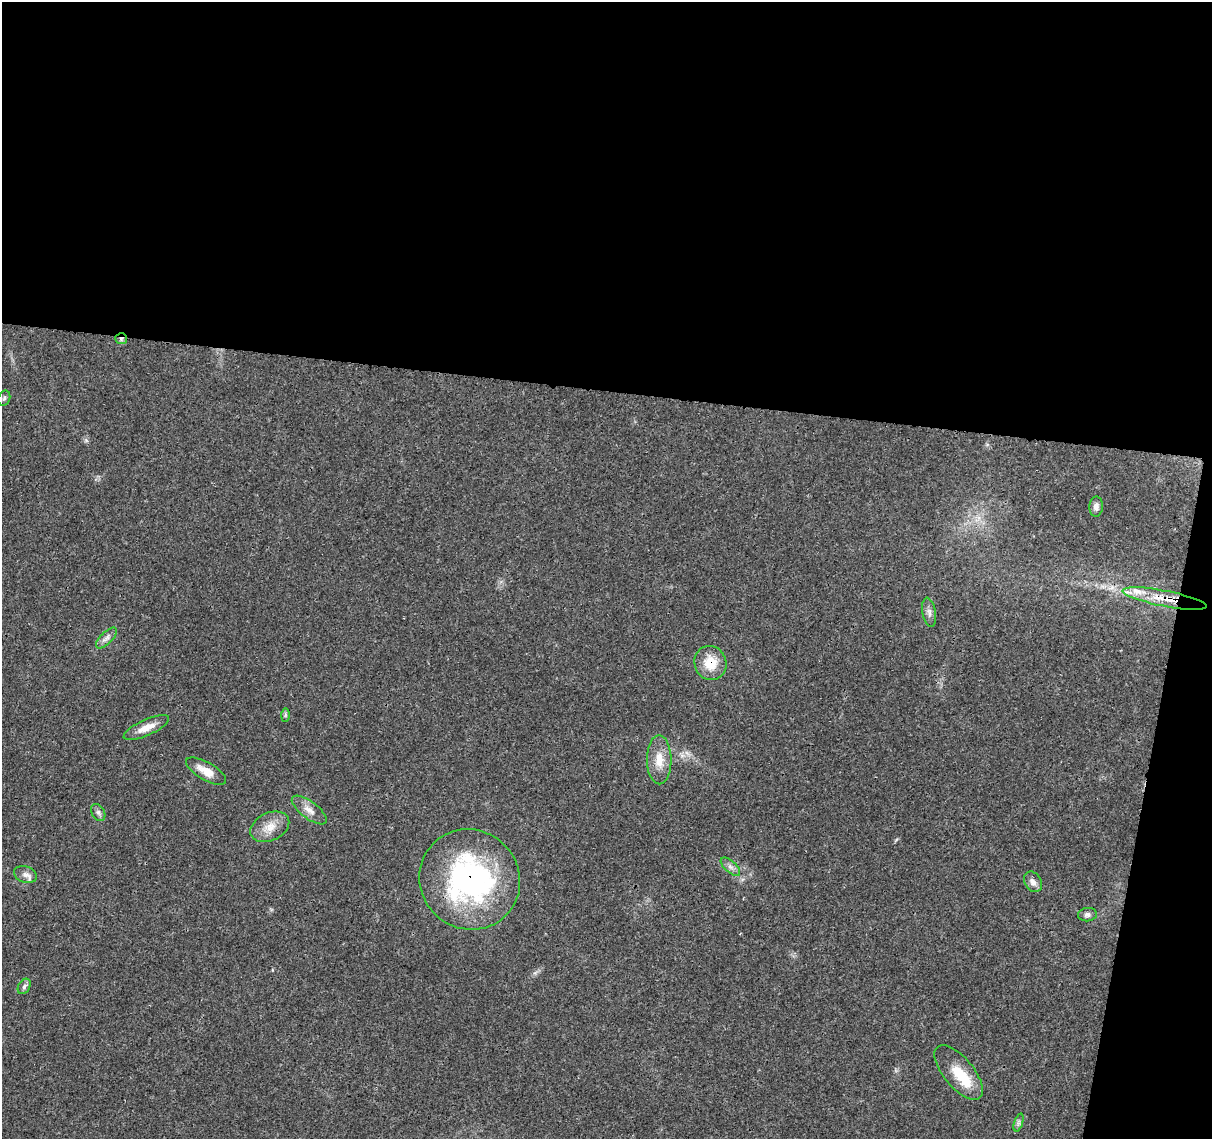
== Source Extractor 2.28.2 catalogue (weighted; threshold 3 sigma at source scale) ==
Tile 4 of 4 x 4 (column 4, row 1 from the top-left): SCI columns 3636-4845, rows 3637-4773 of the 4856 x 5063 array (HDU 1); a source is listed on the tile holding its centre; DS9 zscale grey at full resolution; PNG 1214 x 1141 px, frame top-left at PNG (2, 2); each listed source drawn as its Kron ellipse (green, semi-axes under 4 px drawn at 4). Shown black and unused: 38% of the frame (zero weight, under 3 of 4 exposures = <1% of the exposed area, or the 3 px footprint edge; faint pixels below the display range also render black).
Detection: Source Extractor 2.28.2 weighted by HDU 2 'WHT'; one run over the whole footprint, this tile lists its part. Background 0.0252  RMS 0.0024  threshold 0.011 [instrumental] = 3 sigma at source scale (4.5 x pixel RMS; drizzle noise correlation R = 1.50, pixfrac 1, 0.0396/0.0396 arcsec/px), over >= 5 px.
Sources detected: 24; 1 inside a brighter object's white glare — neither listed nor drawn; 1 inside a brighter listed object's ellipse — not listed separately; the other 22 listed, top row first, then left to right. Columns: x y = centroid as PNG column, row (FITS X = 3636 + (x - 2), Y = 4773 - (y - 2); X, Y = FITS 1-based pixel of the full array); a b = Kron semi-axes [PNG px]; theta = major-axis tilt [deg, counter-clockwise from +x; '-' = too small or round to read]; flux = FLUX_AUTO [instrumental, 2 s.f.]
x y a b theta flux
121 339 6 5 - 0.6
4 398 8 6 68 0.57
1096 507 10 6 87 1.1
1165 598 43 8 -11 6.9
929 612 15 6 -81 1.1
106 638 13 6 45 1.2
710 663 17 16 - 5.3
285 715 7 4 89 0.4
146 728 24 8 24 3
659 760 24 12 -90 4.3
206 771 22 8 -30 3.4
309 810 21 8 -37 2.2
98 812 9 6 -60 0.72
270 827 20 14 26 3.8
730 867 12 6 -42 1
25 874 12 8 -18 1.4
470 879 51 49 -44 57
1033 882 11 8 -59 1.4
1087 915 9 6 8 0.82
24 986 8 5 59 0.68
959 1073 33 15 -50 6.7
1018 1123 9 4 72 0.59
Overlapping masked pixels (flux is a lower limit): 4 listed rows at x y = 121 339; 1165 598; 710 663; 470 879